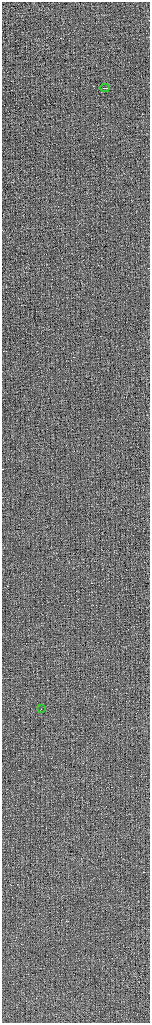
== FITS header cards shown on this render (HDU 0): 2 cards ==
NAXIS1  =                  296 / Axis length
NAXIS2  =                 2041 / Axis length

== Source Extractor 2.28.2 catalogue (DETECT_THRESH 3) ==
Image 296 x 2041 px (HDU 0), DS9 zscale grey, zoomed out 1/2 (1 PNG px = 2 x 2 image px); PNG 152 x 1025 px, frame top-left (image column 1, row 2041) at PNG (2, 2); each listed source drawn as its Kron ellipse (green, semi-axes under 4 px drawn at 4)
Background -0.83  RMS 2.4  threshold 7.19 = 3 sigma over >= 5 px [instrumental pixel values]
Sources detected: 4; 2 cannot appear on this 1/2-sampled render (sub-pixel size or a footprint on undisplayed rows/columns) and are neither listed nor drawn; the other 2 listed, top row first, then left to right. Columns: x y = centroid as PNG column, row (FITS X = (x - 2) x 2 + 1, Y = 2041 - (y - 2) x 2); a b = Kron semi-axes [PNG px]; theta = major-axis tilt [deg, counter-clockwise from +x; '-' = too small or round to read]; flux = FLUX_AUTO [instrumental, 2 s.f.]
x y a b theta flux
105 88 5 1 - 11000
41 709 2 1 - 1200
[2 sub-pixel or undisplayed-footprint detections neither listed nor drawn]